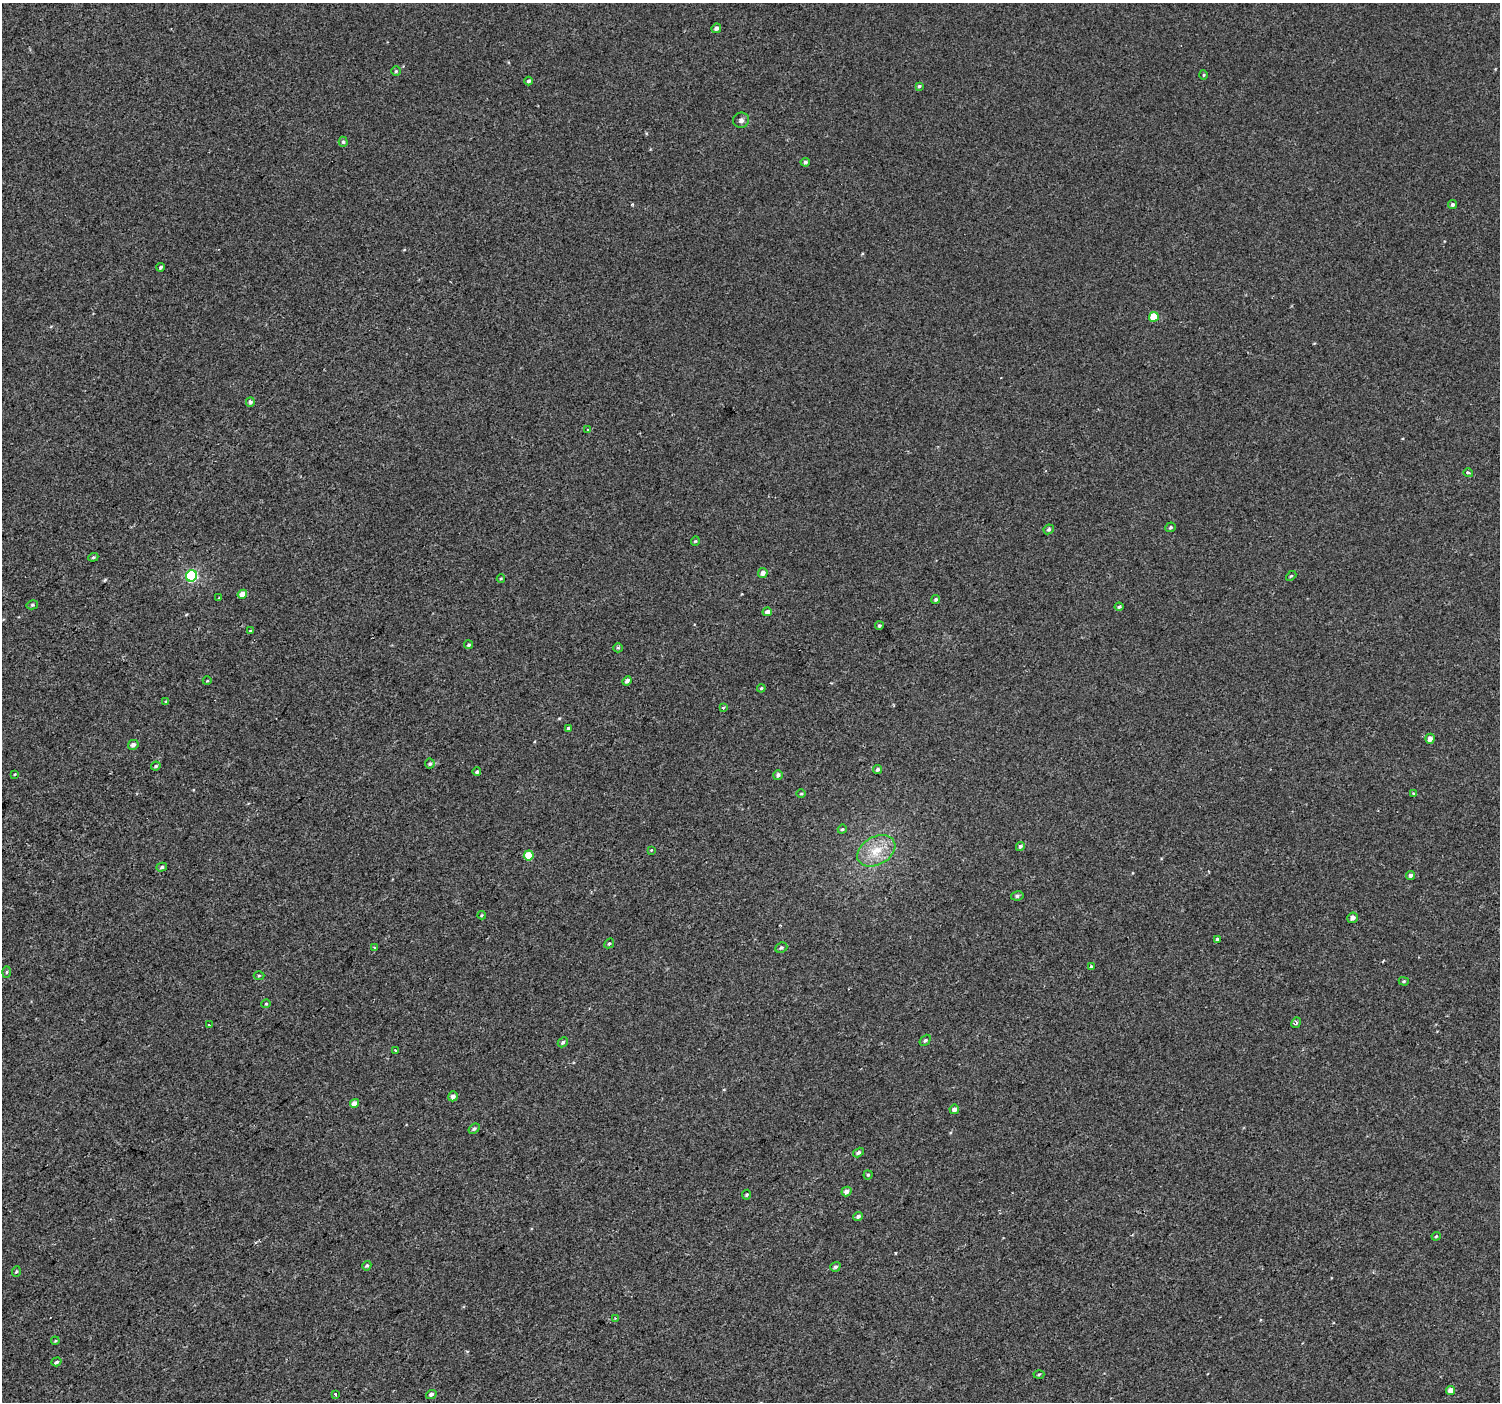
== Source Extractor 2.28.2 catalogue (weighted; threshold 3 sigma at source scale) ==
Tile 7 of 4 x 4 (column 3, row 2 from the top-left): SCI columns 2999-4496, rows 3005-4404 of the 5993 x 5943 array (HDU 1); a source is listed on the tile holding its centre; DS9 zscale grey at full resolution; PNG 1502 x 1404 px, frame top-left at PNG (2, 3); each listed source drawn as its Kron ellipse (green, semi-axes under 4 px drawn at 4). Shown black and unused: <1% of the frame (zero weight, under 2 of 3 exposures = <1% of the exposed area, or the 3 px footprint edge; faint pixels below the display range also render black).
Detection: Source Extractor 2.28.2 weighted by HDU 2 'WHT'; one run over the whole footprint, this tile lists its part. Background 3.04e-04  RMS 0.0042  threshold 0.019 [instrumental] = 3 sigma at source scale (4.5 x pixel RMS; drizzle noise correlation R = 1.50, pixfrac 1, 0.0396/0.0396 arcsec/px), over >= 5 px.
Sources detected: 92; all 92 listed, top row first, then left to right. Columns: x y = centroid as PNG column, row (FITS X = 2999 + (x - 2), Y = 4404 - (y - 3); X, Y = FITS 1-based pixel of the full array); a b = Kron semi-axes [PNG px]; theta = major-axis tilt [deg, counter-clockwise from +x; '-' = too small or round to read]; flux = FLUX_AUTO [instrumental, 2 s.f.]
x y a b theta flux
716 28 5 4 - 1.5
396 71 5 4 - 0.52
1204 75 5 3 - 0.45
528 81 4 4 - 0.82
919 86 4 3 - 0.66
741 120 8 7 - 1.3
343 142 5 4 - 0.77
805 162 5 4 - 0.81
1452 204 4 4 - 1
161 267 4 3 - 0.65
1154 317 5 4 - 8
250 402 5 4 - 1.1
588 430 3 3 - 0.86
1468 473 5 4 - 0.95
1170 527 5 5 - 0.73
1049 529 5 4 - 0.77
695 541 4 4 - 0.48
93 557 5 4 - 0.6
763 573 5 4 - 2.1
191 576 6 5 - 38
1291 576 6 3 43 0.53
501 578 4 3 - 0.39
242 594 5 4 - 3.9
218 598 4 2 - 0.35
936 599 4 4 - 0.87
32 605 6 4 14 0.68
1119 607 4 3 - 0.8
767 612 4 4 - 1.7
879 626 4 4 - 0.72
250 631 3 2 - 0.4
469 645 4 4 - 0.84
618 648 4 4 - 0.59
207 681 4 3 - 0.34
627 681 4 4 - 1.1
761 688 4 3 - 0.48
166 702 4 4 - 0.51
723 708 3 3 - 1.2
568 728 3 3 - 0.88
1430 739 5 4 - 2.2
133 745 5 4 - 1.5
430 764 5 5 - 0.79
156 766 5 3 - 0.61
877 769 5 4 - 0.94
477 772 4 3 - 0.77
15 774 3 2 - 0.32
778 775 5 4 - 1.1
1413 793 4 3 - 0.32
801 794 5 3 - 0.41
842 829 4 4 - 0.43
1020 846 5 4 - 1.1
651 850 4 4 - 0.35
876 851 20 14 29 8.9
529 855 5 5 - 7.3
162 867 5 4 - 0.81
1410 875 4 4 - 0.92
1017 896 6 4 10 0.84
482 915 4 4 - 0.41
1352 918 5 5 - 1.7
1217 939 4 4 - 0.57
609 943 5 4 - 0.62
374 948 3 2 - 0.44
781 948 6 5 - 0.86
1091 967 3 3 - 2.3
7 972 5 4 - 0.52
259 975 5 3 - 0.43
1404 981 5 4 - 0.51
266 1004 4 4 - 0.49
1296 1023 5 4 - 0.9
209 1025 3 3 - 1.3
925 1040 6 4 48 0.76
563 1042 5 4 - 0.89
395 1051 3 3 - 0.81
453 1096 5 4 - 1.7
354 1103 5 4 - 2.6
954 1109 5 4 - 1.7
474 1129 6 4 39 0.77
858 1152 6 4 31 0.84
868 1175 4 4 - 0.6
846 1191 5 4 - 2
747 1195 5 4 - 0.56
858 1216 5 4 - 1.2
1436 1236 4 4 - 0.46
367 1266 5 4 - 0.64
835 1267 5 4 - 0.88
16 1271 5 3 - 0.48
615 1318 3 3 - 0.35
55 1341 4 3 - 0.4
56 1362 5 4 - 0.68
1039 1374 5 3 - 0.5
1451 1390 5 4 - 2.6
335 1394 3 3 - 1.5
431 1394 5 4 - 1.1